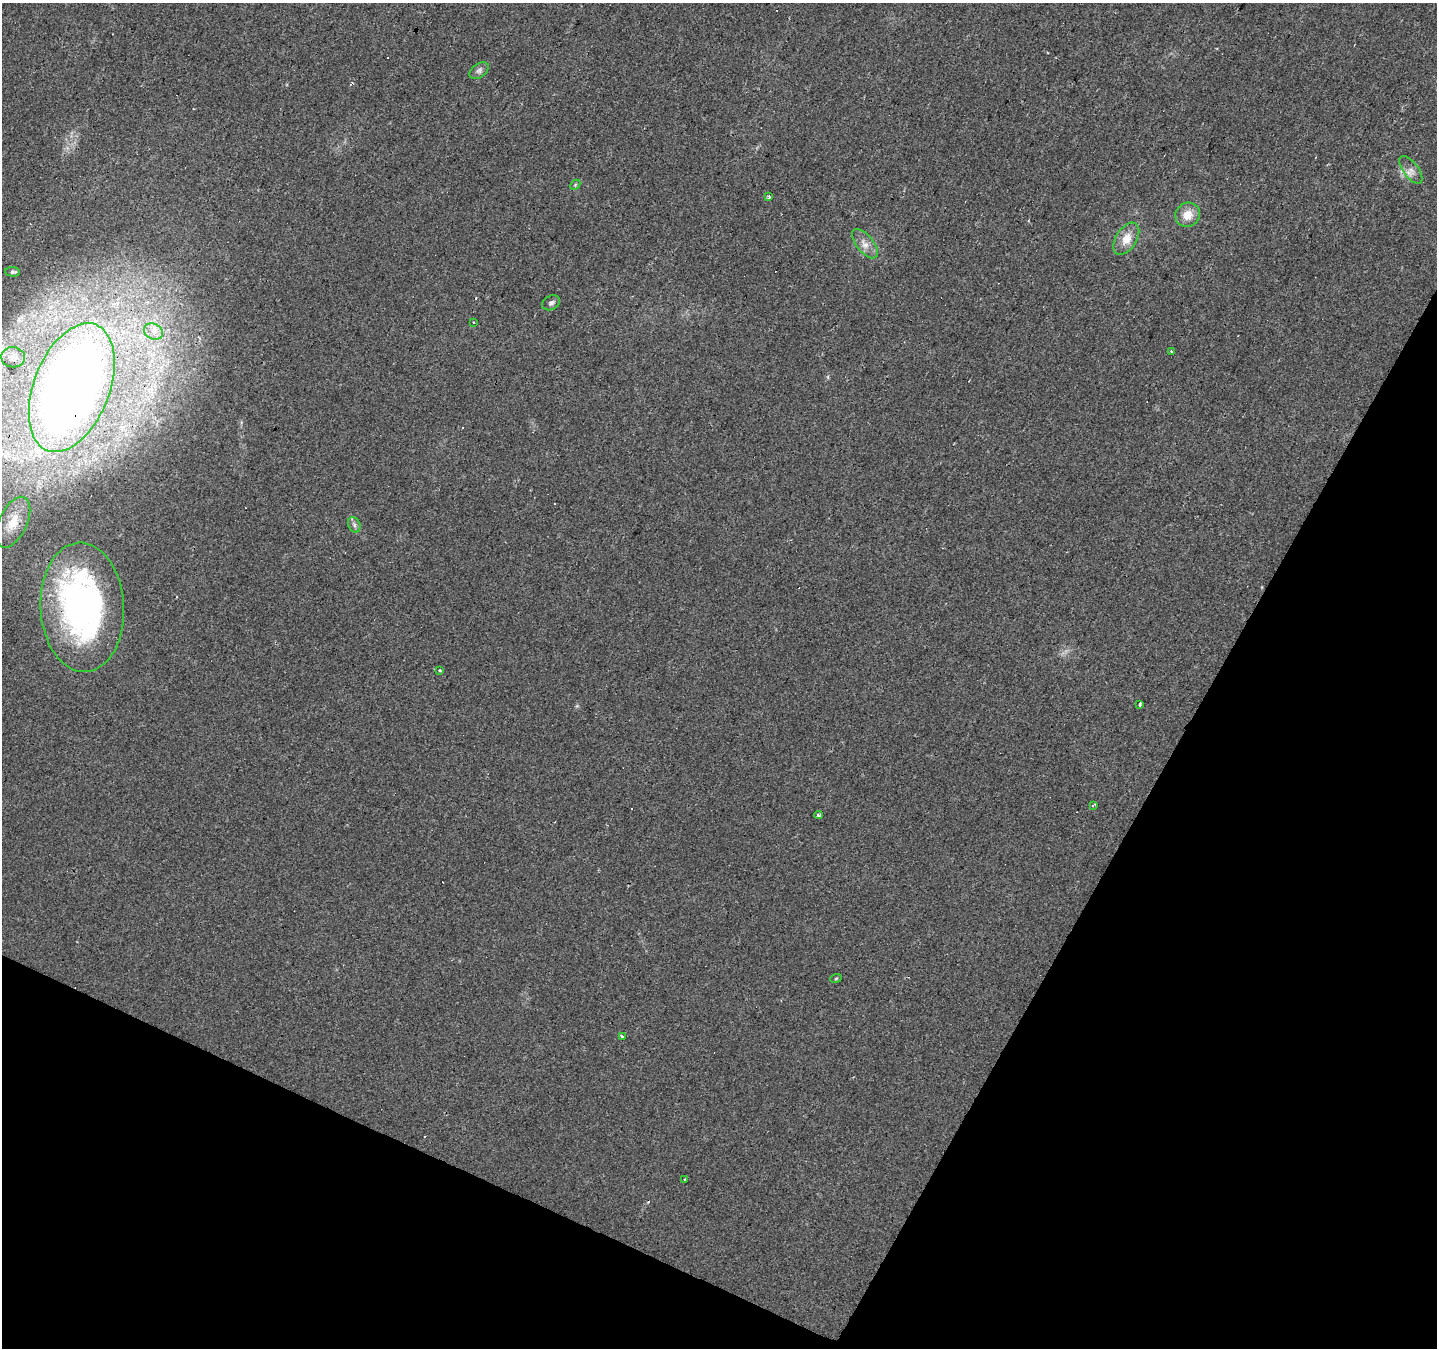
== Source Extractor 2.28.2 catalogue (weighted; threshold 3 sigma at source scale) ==
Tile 15 of 4 x 4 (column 3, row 4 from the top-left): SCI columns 2873-4307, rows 264-1609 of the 5741 x 5842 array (HDU 1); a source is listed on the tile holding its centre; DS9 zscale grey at full resolution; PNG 1439 x 1350 px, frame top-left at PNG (2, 3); each listed source drawn as its Kron ellipse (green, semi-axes under 4 px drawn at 4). Shown black and unused: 25% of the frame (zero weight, under 2 of 3 exposures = <1% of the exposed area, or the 3 px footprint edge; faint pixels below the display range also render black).
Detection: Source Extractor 2.28.2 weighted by HDU 2 'WHT'; one run over the whole footprint, this tile lists its part. Background 0.0257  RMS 0.0058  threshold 0.0261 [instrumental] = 3 sigma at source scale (4.5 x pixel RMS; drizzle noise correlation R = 1.50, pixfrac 1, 0.0396/0.0396 arcsec/px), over >= 5 px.
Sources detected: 36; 11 cosmic-ray / hot-pixel residue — neither listed nor drawn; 1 inside a brighter listed object's ellipse — not listed separately; the other 24 listed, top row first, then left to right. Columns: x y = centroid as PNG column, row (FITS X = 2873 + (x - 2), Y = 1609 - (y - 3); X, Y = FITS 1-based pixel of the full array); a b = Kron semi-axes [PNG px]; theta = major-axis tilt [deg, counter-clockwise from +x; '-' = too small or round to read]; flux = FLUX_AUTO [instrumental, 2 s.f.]
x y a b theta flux
479 71 11 6 38 2
1411 170 16 7 -53 3.8
575 185 6 4 46 0.77
769 196 3 3 - 2.4
1188 215 13 11 40 7.7
1126 239 18 10 58 7.9
865 244 18 8 -51 5
13 272 7 4 -4 1.2
551 303 9 7 28 1.8
473 322 2 2 - 0.74
153 331 10 7 -25 4.2
1172 351 3 3 - 2.1
13 357 12 10 -7 4.3
72 388 67 38 69 680
13 522 27 14 65 12
354 525 8 6 -69 1.7
82 607 65 42 -87 180
439 671 3 3 - 9.9
1140 704 4 3 - 0.94
1093 805 4 3 - 1.2
819 815 4 3 - 1.5
836 978 6 3 20 0.6
622 1036 4 2 - 1.8
685 1180 3 3 - 3.4
Overlapping masked pixels (flux is a lower limit): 2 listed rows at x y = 72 388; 82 607
Isophote crosses this tile's border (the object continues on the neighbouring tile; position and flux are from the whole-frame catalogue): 1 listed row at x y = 72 388